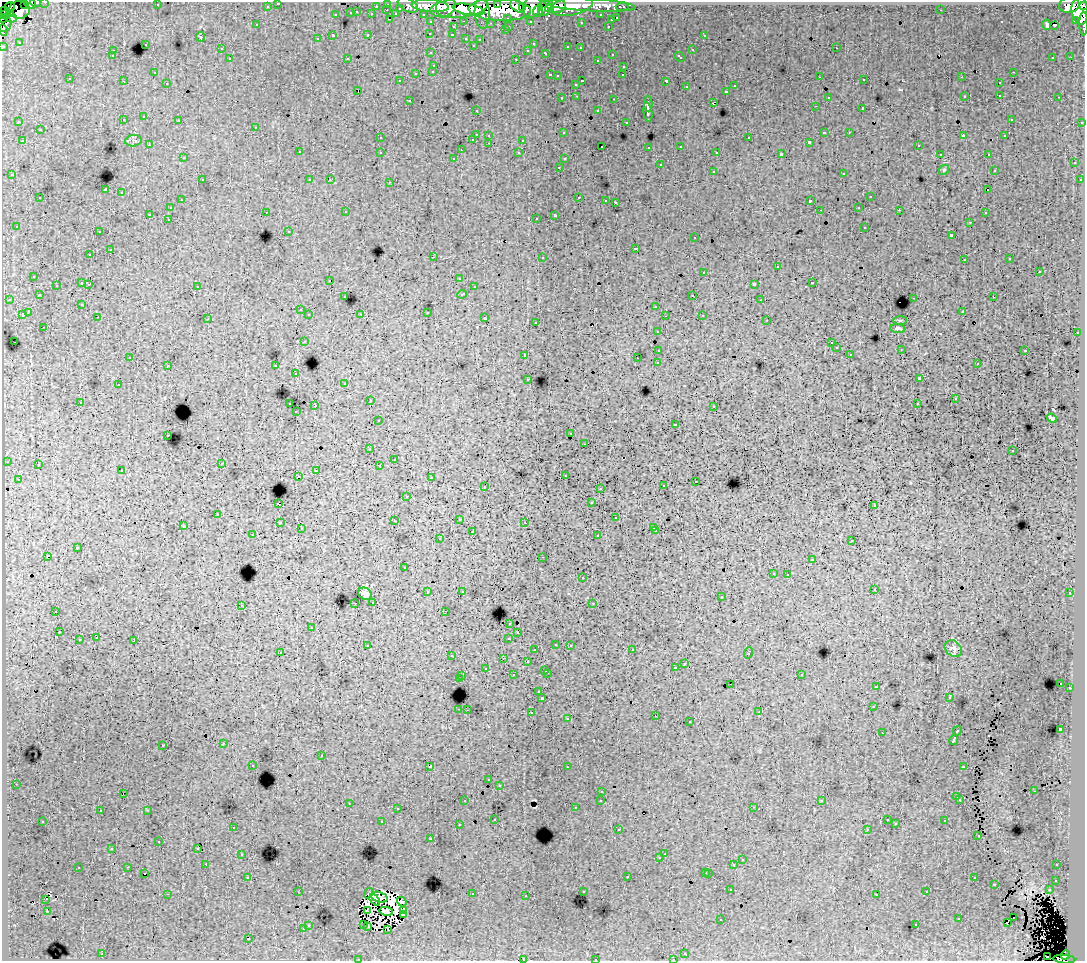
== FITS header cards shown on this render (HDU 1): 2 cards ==
NAXIS1  =                 1083
NAXIS2  =                  959

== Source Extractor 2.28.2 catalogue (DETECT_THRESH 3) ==
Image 1083 x 959 px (HDU 1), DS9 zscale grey, 1 PNG px = 1 image px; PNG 1087 x 963 px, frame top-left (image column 1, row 959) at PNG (2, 2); each listed source drawn as its Kron ellipse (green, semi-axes under 4 px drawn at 4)
Background 198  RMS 1.3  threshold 3.99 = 3 sigma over >= 5 px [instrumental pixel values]
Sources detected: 506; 5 with non-positive FLUX_AUTO (blend fragments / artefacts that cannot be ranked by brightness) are neither listed nor drawn; of the other 501, the 500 brightest by FLUX_AUTO listed and drawn (1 fainter detections omitted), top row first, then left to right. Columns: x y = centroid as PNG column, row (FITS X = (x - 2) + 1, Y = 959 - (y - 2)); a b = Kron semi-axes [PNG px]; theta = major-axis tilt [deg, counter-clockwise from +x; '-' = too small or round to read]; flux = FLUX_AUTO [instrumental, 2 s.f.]
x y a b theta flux
45 2 3 2 - 4600
30 3 7 5 -39 26000
35 3 5 3 - 10000
278 3 3 3 - 2800
388 4 3 3 - 5600
498 4 4 3 - 51000
25 5 3 3 - 11000
157 5 3 2 - 98
408 5 11 6 -25 24000
590 5 46 6 -3 130000
1069 5 10 8 5 130000
10 6 5 4 - 14000
267 6 3 3 - 1900
376 6 3 2 - 1500
430 6 18 6 -4 230000
446 6 11 9 53 160000
518 6 8 5 -42 120000
557 6 9 7 6 140000
572 6 22 9 13 170000
1084 6 3 2 - 59000
532 7 11 8 63 120000
546 7 9 6 60 140000
622 7 6 3 0 4300
400 8 3 3 - 1400
459 8 29 10 7 380000
523 8 3 3 - 79000
549 9 4 3 - 77000
19 10 10 9 - 110000
387 10 3 2 - 330
468 10 16 5 -10 170000
500 10 31 11 -2 630000
941 10 2 2 - 60
5 11 3 2 - 7200
538 11 6 4 71 110000
1080 11 14 8 -85 350000
357 12 3 2 - 490
11 13 3 2 - 8900
351 13 3 3 - 1100
482 13 16 7 -87 140000
372 14 3 3 - 1600
396 14 4 3 - 990
423 14 3 2 - 2900
3 15 2 2 - 2400
336 15 3 3 - 650
601 15 3 3 - 2500
10 17 6 5 - 21000
508 18 3 3 - 1700
617 18 3 3 - 730
2 19 2 2 - 5400
390 19 3 2 - 390
611 20 3 3 - 570
1076 20 3 3 - 7800
464 21 3 2 - 490
530 21 3 3 - 2000
431 22 3 3 - 2800
581 22 3 3 - 190
490 23 3 2 - 140
4 24 8 6 61 53000
1084 24 12 3 89 40000
257 25 3 3 - 230
1047 25 5 3 - 510
1054 25 3 2 - 190
509 26 3 2 - 530
608 26 3 2 - 540
453 27 3 3 - 360
3 30 6 3 -81 16000
505 30 3 3 - 280
430 33 3 3 - 300
368 35 3 3 - 580
452 35 3 2 - 280
704 35 3 3 - 400
333 36 3 3 - 1800
201 37 4 4 - 97
466 38 3 3 - 500
317 39 3 3 - 300
480 40 3 3 - 210
19 42 3 3 - 150
145 44 3 3 - 490
533 44 3 2 - 120
473 45 3 3 - 170
3 46 3 3 - 5900
568 47 3 3 - 530
580 48 3 3 - 240
836 48 3 2 - 270
221 49 3 3 - 220
528 50 3 3 - 310
692 50 3 3 - 600
113 51 3 2 - 380
431 53 3 3 - 320
546 53 3 3 - 690
612 54 3 2 - 430
112 56 3 3 - 280
680 57 5 3 - 450
1053 57 3 3 - 190
1071 57 3 2 - 15
347 58 2 2 - 58
230 59 3 3 - 360
516 59 3 2 - 670
597 60 3 3 - 280
434 65 3 3 - 450
624 66 3 3 - 400
433 71 3 3 - 410
1013 72 3 2 - 370
154 73 3 2 - 170
416 73 3 3 - 840
550 75 3 2 - 660
623 75 3 2 - 140
557 76 3 3 - 250
820 77 3 2 - 190
962 77 2 2 - 65
70 79 3 2 - 160
864 80 3 2 - 270
123 81 3 2 - 78
400 81 3 2 - 110
582 81 3 2 - 730
666 81 4 3 - 1400
167 83 3 2 - 280
999 83 3 3 - 400
576 84 3 3 - 280
734 86 3 3 - 420
686 87 3 3 - 330
358 90 3 2 - 100
727 91 3 3 - 550
1000 95 3 2 - 400
577 96 3 2 - 360
965 96 2 2 - 68
828 97 3 3 - 300
1059 97 3 2 - 330
562 98 3 3 - 250
614 99 3 2 - 570
409 100 3 2 - 380
713 103 4 2 - 540
648 104 7 2 -90 3300
815 106 3 2 - 120
863 108 3 3 - 1500
476 110 3 2 - 230
598 111 3 3 - 450
648 112 10 3 -82 3800
144 117 3 3 - 380
1011 119 3 3 - 280
123 120 3 3 - 250
179 120 3 2 - 270
19 122 3 3 - 200
626 122 3 3 - 180
1082 122 3 3 - 910
256 127 3 3 - 370
40 130 3 3 - 530
824 132 3 3 - 1300
849 132 3 2 - 240
564 133 3 3 - 230
476 134 3 3 - 1300
489 135 3 3 - 370
963 136 4 3 - 720
1005 136 3 3 - 170
380 138 3 3 - 220
749 138 3 3 - 570
473 139 3 2 - 400
523 140 3 3 - 1200
22 141 3 2 - 420
133 141 8 5 7 240
809 142 3 3 - 170
489 143 3 2 - 350
149 145 3 2 - 230
918 145 3 3 - 300
602 146 3 2 - 150
681 146 3 3 - 470
649 147 3 3 - 290
461 150 2 2 - 50
299 152 3 3 - 470
380 152 3 3 - 470
717 152 3 2 - 80
519 153 3 3 - 310
781 154 4 3 - 2800
940 154 3 2 - 130
988 154 3 2 - 280
183 158 3 3 - 210
454 158 3 3 - 320
564 159 3 3 - 170
1074 163 3 3 - 330
660 165 3 3 - 690
559 167 3 2 - 310
944 170 6 4 45 140
994 170 3 3 - 190
713 171 3 3 - 580
844 173 3 3 - 550
12 175 3 3 - 390
202 180 3 2 - 370
310 180 3 3 - 270
330 180 3 2 - 75
1080 180 3 3 - 220
390 182 3 2 - 520
105 190 3 3 - 13000
988 190 2 2 - 87
122 193 3 3 - 740
579 197 3 2 - 600
870 197 3 3 - 440
40 198 3 3 - 460
181 200 3 2 - 260
606 200 3 2 - 190
810 201 3 3 - 1800
615 202 3 3 - 1200
859 207 3 2 - 260
170 208 3 3 - 300
820 210 2 2 - 51
899 210 3 2 - 180
266 212 3 2 - 280
346 212 3 2 - 270
985 213 3 2 - 290
150 214 3 3 - 1800
555 215 4 3 - 2900
536 218 3 2 - 150
168 219 3 2 - 300
970 222 3 2 - 170
16 226 3 3 - 200
865 227 3 3 - 790
289 231 3 3 - 220
99 232 3 2 - 190
951 235 3 3 - 1200
695 238 3 3 - 320
636 248 3 3 - 890
110 250 3 3 - 1000
90 255 3 3 - 290
433 257 3 2 - 1100
542 257 3 3 - 390
1010 259 3 2 - 130
964 260 3 3 - 330
777 267 3 3 - 900
1039 271 3 3 - 750
704 272 3 3 - 590
34 276 3 3 - 380
459 278 3 3 - 180
329 280 3 2 - 140
82 283 3 3 - 1200
812 283 3 3 - 680
89 284 3 2 - 330
754 284 4 3 - 2300
56 285 3 2 - 220
197 286 3 3 - 410
474 287 3 3 - 360
462 294 5 3 - 860
39 295 3 3 - 210
693 295 3 2 - 340
345 297 3 3 - 240
993 297 3 2 - 280
914 298 3 2 - 620
9 299 3 2 - 320
761 300 3 2 - 90
82 304 3 3 - 300
656 306 3 3 - 610
300 310 3 3 - 310
962 311 3 2 - 230
28 312 4 3 - 2400
427 312 3 3 - 1000
22 314 3 3 - 1000
361 314 3 3 - 75
309 315 3 3 - 420
702 315 3 2 - 350
665 316 2 2 - 77
98 317 3 2 - 270
485 318 3 3 - 720
208 319 2 2 - 56
767 320 3 2 - 120
900 320 7 3 1 120
536 322 3 3 - 230
44 327 3 2 - 210
898 328 7 4 -2 220
657 331 3 3 - 380
1077 333 3 2 - 490
304 341 3 3 - 490
14 342 2 2 - 59
831 343 3 2 - 160
836 348 3 3 - 310
901 349 3 2 - 53
659 350 4 3 - 1300
1025 350 3 2 - 720
850 354 3 2 - 140
525 355 3 3 - 440
130 357 3 2 - 130
637 358 2 2 - 80
658 363 4 3 - 2400
977 364 3 2 - 180
168 365 3 3 - 480
276 366 3 3 - 630
296 374 3 2 - 320
919 378 4 3 - 3500
528 379 3 3 - 280
345 383 3 3 - 200
118 385 3 3 - 380
955 399 3 3 - 170
370 401 3 2 - 340
80 402 3 2 - 260
290 404 3 2 - 610
917 404 3 3 - 300
315 406 2 2 - 890
714 406 3 2 - 260
296 412 3 2 - 160
1052 418 5 3 - 150
378 420 3 3 - 290
675 424 3 3 - 510
571 433 3 2 - 190
168 435 3 2 - 290
585 444 3 2 - 220
370 449 3 2 - 180
1012 451 3 3 - 280
394 459 3 2 - 71
7 461 3 3 - 360
222 463 3 2 - 230
38 465 3 3 - 480
379 465 3 2 - 100
316 470 3 2 - 440
122 471 3 3 - 370
565 475 3 2 - 250
298 476 2 2 - 93
431 478 3 3 - 210
18 479 3 2 - 150
695 481 3 2 - 230
485 486 3 2 - 360
663 486 3 3 - 390
600 488 3 2 - 130
407 496 3 3 - 140
591 503 3 3 - 160
278 504 3 3 - 1100
874 506 3 3 - 190
218 514 3 2 - 320
616 518 3 3 - 560
459 519 3 3 - 400
394 521 3 2 - 88
525 522 3 2 - 130
280 523 3 3 - 260
184 526 3 2 - 60
653 527 3 3 - 180
301 529 3 3 - 190
656 531 3 2 - 400
472 532 3 3 - 700
253 535 3 2 - 240
598 536 3 3 - 420
439 539 3 3 - 470
852 541 3 3 - 400
77 548 3 3 - 980
47 556 3 3 - 1700
543 557 3 2 - 130
812 559 2 2 - 52
404 568 3 3 - 130
773 573 3 3 - 300
788 574 3 2 - 320
582 578 3 3 - 580
874 589 3 2 - 230
462 591 3 3 - 200
428 592 3 3 - 620
1070 593 3 3 - 280
365 594 7 6 - 420
721 597 3 3 - 310
373 602 3 3 - 390
355 603 3 2 - 310
593 603 2 2 - 47
241 605 3 3 - 410
56 611 3 2 - 470
445 611 3 2 - 140
510 623 3 3 - 450
312 627 3 3 - 400
59 632 3 2 - 310
518 633 3 2 - 250
96 638 3 2 - 330
509 638 4 3 - 950
79 640 3 3 - 900
134 641 3 3 - 1100
556 644 3 3 - 370
570 645 3 2 - 500
368 646 4 3 - 380
953 649 9 7 -40 310
535 650 3 3 - 220
632 650 3 2 - 390
280 652 3 2 - 66
748 653 6 3 70 1100
452 656 3 2 - 230
504 658 2 2 - 60
527 662 3 3 - 540
685 663 3 2 - 300
485 668 3 3 - 350
675 668 3 3 - 350
545 670 3 2 - 450
547 673 3 2 - 680
801 674 3 3 - 410
513 675 3 3 - 440
462 676 3 2 - 360
459 679 3 3 - 1700
1061 683 2 2 - 47
731 684 3 2 - 190
877 687 3 2 - 65
1070 688 3 2 - 370
539 692 3 3 - 270
949 697 3 2 - 150
542 698 3 3 - 2900
873 707 3 2 - 210
459 709 3 2 - 520
467 710 2 2 - 460
531 712 3 3 - 630
759 712 3 2 - 43
655 715 2 2 - 140
568 719 3 3 - 200
690 722 3 3 - 400
1060 729 4 3 - 3800
957 731 5 3 - 1400
882 733 2 2 - 77
954 740 5 3 - 3600
224 743 3 2 - 360
163 745 3 3 - 590
321 756 3 3 - 840
253 765 3 2 - 230
430 766 3 3 - 3200
963 766 4 3 - 940
567 767 3 2 - 190
489 780 3 3 - 200
16 784 3 2 - 300
499 785 3 3 - 300
602 791 3 2 - 470
1034 791 3 2 - 170
123 793 3 2 - 130
957 797 3 3 - 410
960 799 3 3 - 280
601 800 3 3 - 380
465 801 3 3 - 330
822 801 3 3 - 150
349 803 3 2 - 460
754 807 3 2 - 340
575 808 3 3 - 240
397 809 3 2 - 270
147 810 3 2 - 620
100 811 3 2 - 240
495 819 3 3 - 250
887 820 3 3 - 170
43 821 3 3 - 330
945 821 3 3 - 440
382 822 3 3 - 1000
896 824 3 3 - 100
459 825 3 3 - 140
233 827 3 2 - 210
867 829 3 3 - 110
618 830 3 2 - 170
978 836 3 2 - 140
431 839 3 3 - 320
159 842 3 3 - 370
198 848 3 2 - 120
112 849 3 2 - 160
242 854 3 2 - 300
664 854 2 2 - 240
660 858 3 3 - 210
742 860 3 3 - 570
206 864 3 2 - 190
734 864 3 3 - 1100
1057 865 3 2 - 270
128 867 3 2 - 370
78 868 3 3 - 550
706 872 3 3 - 660
144 873 3 2 - 210
709 873 3 3 - 660
627 876 3 3 - 820
248 877 3 2 - 340
974 878 3 3 - 370
1056 880 3 3 - 360
994 884 3 3 - 1000
731 890 3 2 - 310
1049 890 3 2 - 380
298 891 3 2 - 100
583 891 3 3 - 390
927 892 3 3 - 340
369 893 5 2 - 19
167 894 3 2 - 1300
472 894 3 2 - 640
877 894 3 3 - 160
526 896 3 2 - 190
379 897 9 5 -16 220
46 899 3 2 - 86
375 900 6 3 -49 190
402 901 5 3 - 58
367 910 3 2 - 87
403 910 4 3 - 160
47 911 3 2 - 68
386 911 7 3 -9 81
403 915 3 2 - 140
1013 918 2 2 - 210
721 919 3 2 - 110
959 919 3 3 - 620
1007 922 3 2 - 210
308 925 3 3 - 430
364 925 3 2 - 270
916 925 3 2 - 210
368 927 3 2 - 24
303 929 3 3 - 500
388 929 3 2 - 96
248 939 3 3 - 1200
685 953 3 2 - 250
102 954 3 2 - 490
1066 955 5 4 - 49000
1047 956 2 2 - 190
358 959 3 2 - 120
523 959 3 2 - 47
595 959 3 2 - 640
673 959 3 2 - 200
1064 959 11 4 -3 97000
At the frame edge (FLAGS 8, measured only in part): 16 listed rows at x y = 45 2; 30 3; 35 3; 278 3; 1084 6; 3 15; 2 19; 4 24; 1084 24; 3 30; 3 46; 358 959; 523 959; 595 959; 673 959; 1064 959
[1 fainter detection neither listed nor drawn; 5 non-positive-flux detections neither listed nor drawn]